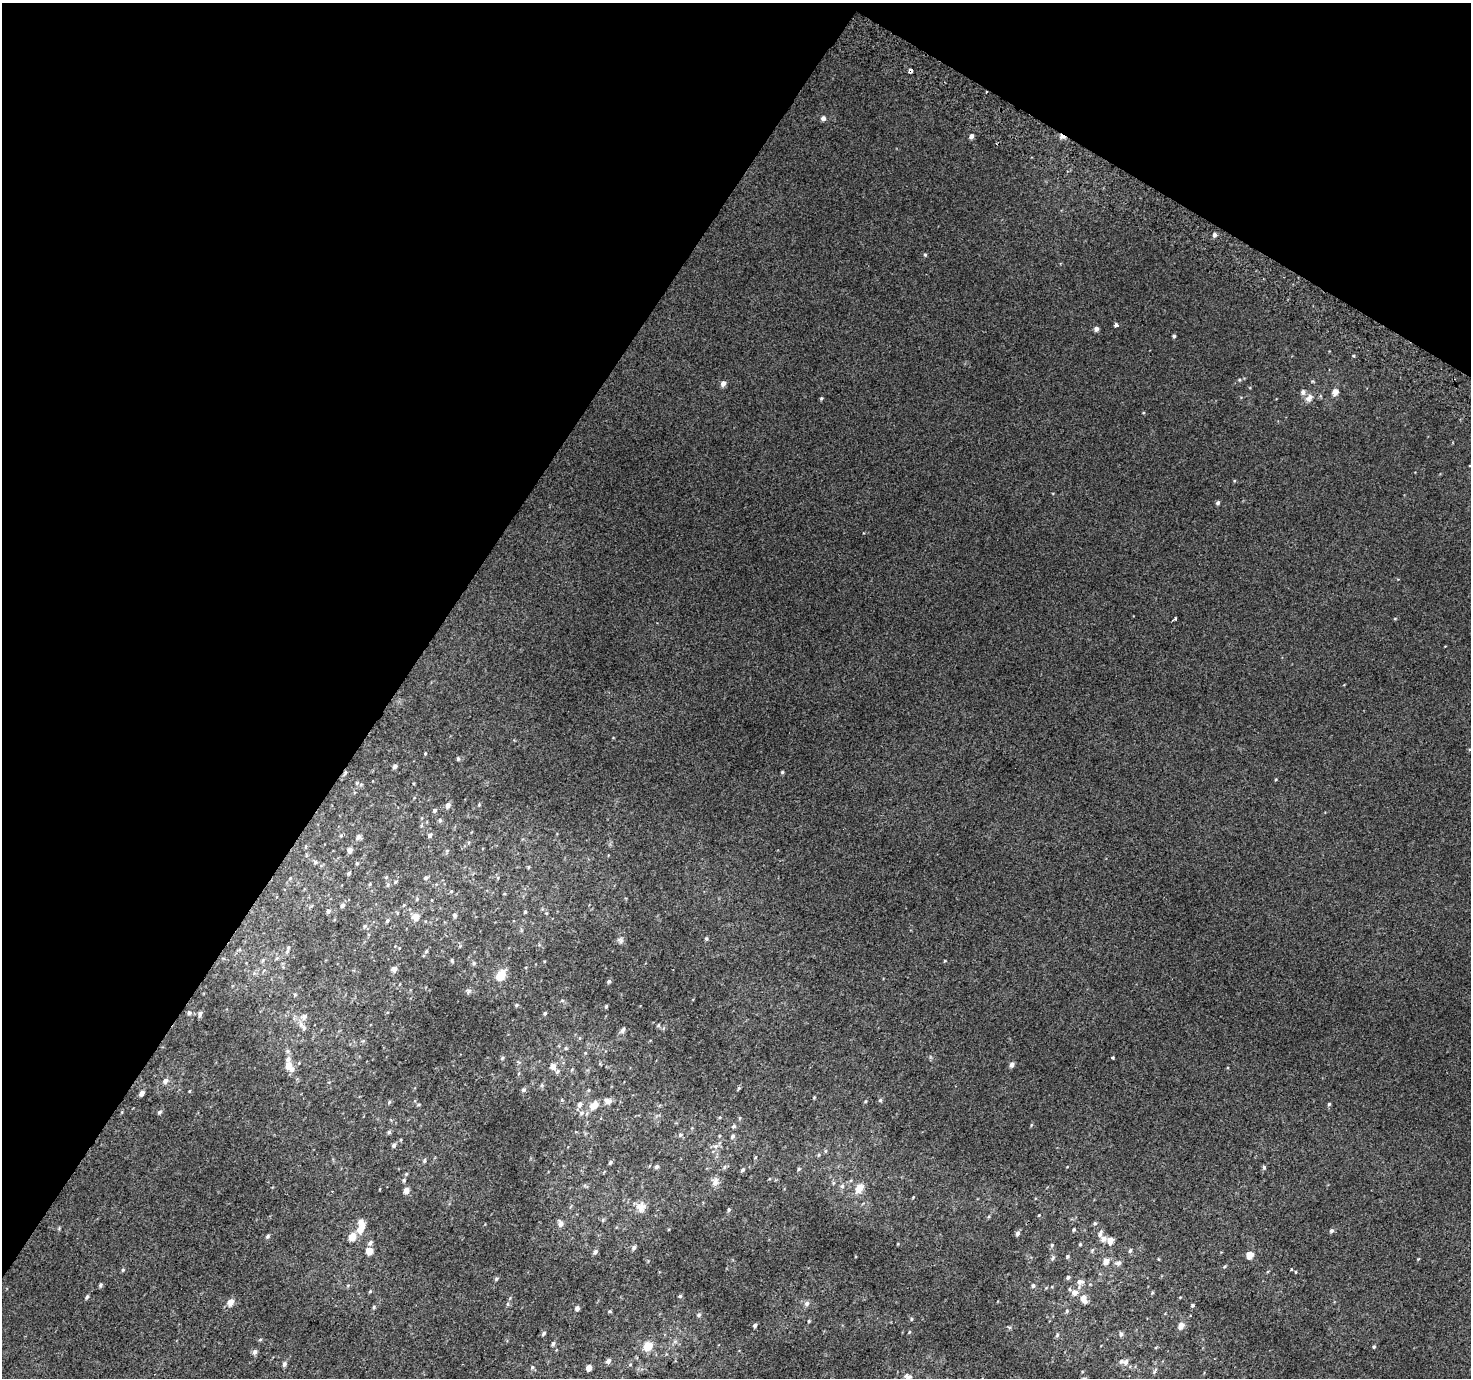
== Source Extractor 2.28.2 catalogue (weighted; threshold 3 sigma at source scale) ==
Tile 2 of 4 x 4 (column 2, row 1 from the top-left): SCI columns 1499-2967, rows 4421-5796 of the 5928 x 6022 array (HDU 1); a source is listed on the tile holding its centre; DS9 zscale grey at full resolution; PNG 1473 x 1380 px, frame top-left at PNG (2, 3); no overlay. Shown black and unused: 33% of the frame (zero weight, under 2 of 3 exposures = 2% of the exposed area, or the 3 px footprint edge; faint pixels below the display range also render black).
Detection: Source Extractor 2.28.2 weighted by HDU 2 'WHT'; one run over the whole footprint, this tile lists its part. Background 0.0024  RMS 0.0069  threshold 0.0312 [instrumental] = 3 sigma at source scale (4.5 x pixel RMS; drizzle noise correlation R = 1.50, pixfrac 1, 0.0396/0.0396 arcsec/px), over >= 5 px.
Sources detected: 196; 5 inside a brighter listed object's ellipse — not listed separately; the other 191 listed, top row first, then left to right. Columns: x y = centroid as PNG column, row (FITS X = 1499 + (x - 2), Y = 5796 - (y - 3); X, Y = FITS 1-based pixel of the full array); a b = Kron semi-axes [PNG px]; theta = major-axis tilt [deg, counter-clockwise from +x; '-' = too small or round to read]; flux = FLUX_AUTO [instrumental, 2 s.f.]
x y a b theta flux
910 71 4 3 - 16
986 92 3 2 - 2.1
823 118 5 5 - 2.4
971 136 5 4 - 2.4
1062 137 7 4 -18 4.3
1214 235 5 4 - 1.8
925 255 5 4 - 0.8
1116 325 4 3 - 6
1096 329 5 5 - 2.4
1174 336 4 4 - 1.2
1239 380 5 3 - 0.77
723 383 5 5 - 3.4
1303 392 7 6 - 2.1
1335 392 6 5 - 5.7
821 398 5 4 - 0.77
1309 398 12 8 44 4.1
1218 503 4 4 - 1.5
1395 618 5 3 - 0.56
1175 619 4 2 - 1.1
425 753 4 3 - 0.65
458 759 5 4 - 1
395 766 5 4 - 2
782 772 4 4 - 0.85
345 773 9 4 64 1.2
1276 779 4 3 - 0.56
448 805 6 5 - 3
479 805 4 4 - 0.72
434 810 5 4 - 1.4
440 820 5 4 - 1
341 835 5 3 - 0.75
430 835 5 5 - 1.6
358 837 6 5 - 2.2
349 850 5 5 - 3.1
315 862 6 5 - 1.2
357 863 4 4 - 0.74
528 867 6 3 88 0.68
349 873 5 4 - 0.94
426 878 5 5 - 1.4
498 878 6 3 -73 0.77
395 882 5 4 - 0.76
370 884 5 3 - 0.62
388 885 5 5 - 1.1
451 891 5 4 - 0.76
417 899 6 3 72 0.75
342 905 5 4 - 1.8
328 911 6 4 30 1.4
525 912 4 3 - 0.81
455 916 5 5 - 1.4
416 917 6 6 - 7.1
387 921 5 4 - 1.2
365 926 5 5 - 1.1
706 939 4 4 - 1.1
620 940 8 8 - 2.1
288 951 6 4 65 1.1
426 951 5 4 - 0.94
277 958 6 4 45 0.95
263 960 6 4 72 0.9
452 961 6 4 -78 0.81
474 963 6 5 - 1.1
394 969 5 5 - 3.3
501 975 12 8 57 10
609 981 5 4 - 1.4
468 991 6 6 - 1.3
295 994 5 4 - 0.76
516 1005 4 4 - 0.77
606 1006 4 3 - 0.89
189 1013 5 5 - 1.5
545 1013 4 4 - 1.1
200 1014 9 5 77 1.4
304 1017 9 7 35 3.1
658 1025 6 4 61 0.84
304 1028 10 6 -55 2.6
623 1030 10 5 58 1.9
363 1041 5 5 - 1
566 1048 5 5 - 0.88
287 1051 6 5 - 1.3
502 1058 6 4 39 0.95
1112 1058 3 3 - 1.1
288 1059 9 6 61 2.2
1012 1064 5 4 - 3
288 1065 7 5 -81 7.4
553 1066 8 7 - 4.5
165 1081 7 6 - 2.3
542 1085 6 4 46 0.97
739 1088 5 4 - 0.8
524 1090 6 5 - 1.4
189 1091 4 3 - 0.45
142 1093 5 4 - 3
814 1097 4 4 - 0.55
880 1100 5 5 - 1.1
607 1101 9 8 - 3.2
389 1102 6 4 46 0.98
580 1104 7 6 - 2.8
1329 1104 4 4 - 0.92
418 1105 5 3 - 0.81
593 1106 11 7 34 7.2
159 1112 5 4 - 1.3
581 1113 8 6 15 2.1
720 1117 5 3 - 0.63
734 1126 6 5 - 1.3
389 1132 5 5 - 1.2
680 1135 5 5 - 1.2
732 1136 6 5 - 1.5
394 1145 6 5 - 1.7
715 1146 7 6 - 2.1
825 1151 6 4 89 0.81
819 1155 5 3 - 0.78
424 1160 6 4 88 1
610 1162 5 4 - 1.3
656 1167 5 4 - 1.5
724 1167 6 5 - 1.2
1264 1167 6 4 77 1.2
799 1169 5 4 - 0.99
742 1170 5 4 - 1.1
404 1180 5 5 - 1
715 1182 12 8 75 3.4
842 1186 7 5 71 1.9
860 1187 9 6 58 8.8
406 1190 5 4 - 4.8
641 1207 14 12 -54 5.4
729 1209 4 4 - 0.97
1039 1215 4 3 - 0.59
603 1220 6 5 - 0.92
1095 1223 6 5 - 1.1
561 1224 7 6 - 3.4
361 1228 10 5 56 11
1074 1229 5 4 - 0.98
1331 1231 5 5 - 1.6
1017 1233 6 5 - 1.9
268 1236 5 5 - 1.2
352 1237 5 5 - 12
1103 1239 7 6 - 3.5
1110 1241 5 5 - 7.2
370 1243 7 5 35 1.8
1080 1244 4 4 - 0.74
1052 1245 5 5 - 1.1
634 1248 6 5 - 1.8
369 1251 5 5 - 11
1130 1251 6 4 71 1.2
595 1252 6 5 - 1.7
1250 1255 5 4 - 12
1067 1256 5 5 - 1
1052 1258 7 5 43 1.5
1159 1259 5 3 - 0.5
1418 1259 3 3 - 0.51
1106 1261 6 5 - 5
1118 1263 8 5 21 2.1
1225 1266 5 3 - 0.8
123 1270 5 4 - 0.83
1296 1272 4 3 - 0.51
1068 1277 5 4 - 1.4
496 1278 6 5 - 1
1080 1282 9 6 -2 3
100 1285 5 4 - 1.2
1033 1286 5 5 - 1.5
370 1291 5 4 - 0.73
1074 1292 6 6 - 5.1
1152 1293 5 4 - 0.72
680 1296 5 4 - 1.2
87 1297 6 4 68 1.2
1180 1297 5 3 - 0.52
1084 1299 9 6 -67 6.3
230 1302 5 5 - 6.9
807 1303 7 6 - 2.2
507 1304 6 4 90 0.92
1192 1305 4 4 - 1.1
374 1307 5 4 - 0.97
577 1308 4 4 - 2.3
610 1311 5 3 - 0.89
1067 1311 5 5 - 0.96
699 1315 6 5 - 1.6
809 1321 4 4 - 0.72
755 1325 4 4 - 1.7
1181 1325 5 4 - 6.6
909 1332 5 4 - 0.69
544 1333 6 4 48 1.3
1121 1334 5 5 - 1.9
1057 1335 6 4 74 1
260 1340 5 3 - 0.67
553 1344 5 5 - 1.3
648 1346 6 5 - 16
1374 1347 4 3 - 0.8
255 1352 7 6 - 2.1
608 1361 5 5 - 2.8
1126 1362 6 6 - 2.8
284 1364 6 5 - 1.7
630 1365 5 3 - 0.65
532 1367 6 4 68 1.2
589 1368 5 4 - 5.8
1155 1371 10 4 60 1.2
908 1377 10 8 -18 2.9
Overlapping masked pixels (flux is a lower limit): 4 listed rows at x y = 910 71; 986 92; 1062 137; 345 773
Isophote crosses this tile's border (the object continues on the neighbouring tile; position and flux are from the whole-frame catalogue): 1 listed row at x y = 908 1377
Unlisted compact peaks at least as high as the median listed source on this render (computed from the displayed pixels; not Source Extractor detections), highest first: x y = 1353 356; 945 961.